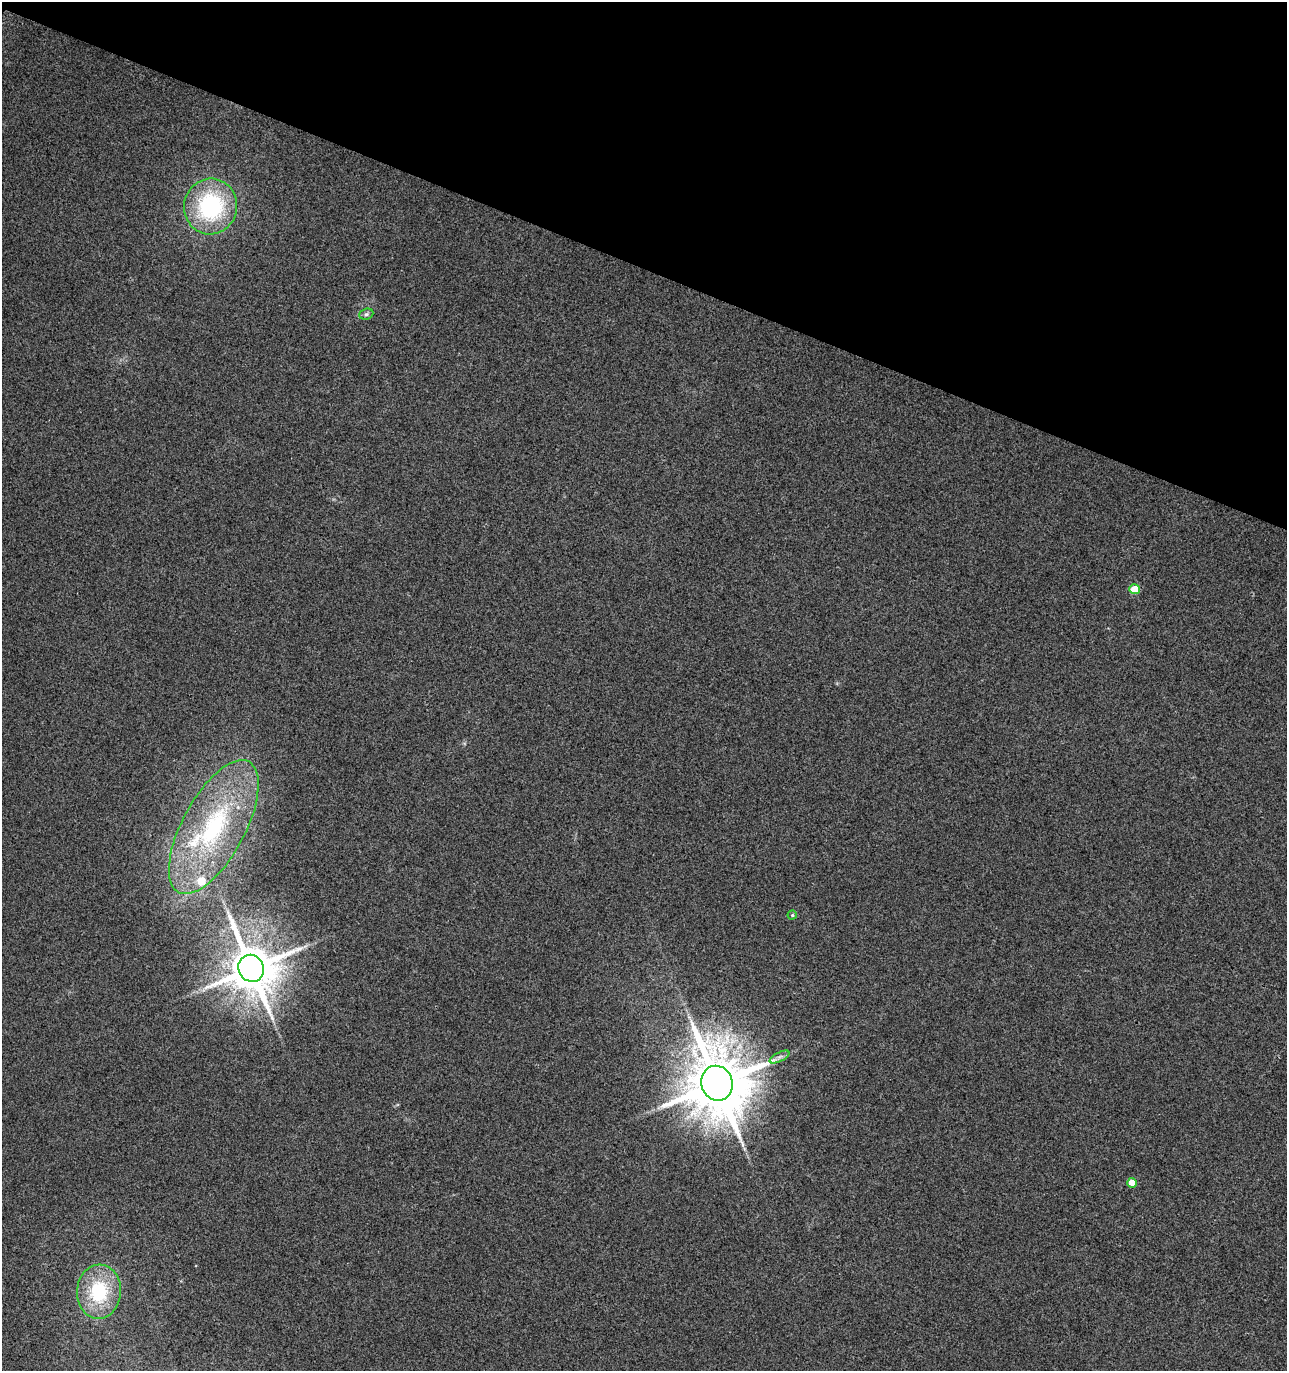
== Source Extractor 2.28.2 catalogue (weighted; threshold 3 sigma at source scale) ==
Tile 2 of 4 x 4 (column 2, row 1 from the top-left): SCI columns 1561-2845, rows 4108-5476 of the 5625 x 5484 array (HDU 1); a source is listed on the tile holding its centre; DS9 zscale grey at full resolution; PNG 1289 x 1373 px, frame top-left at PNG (2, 2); each listed source drawn as its Kron ellipse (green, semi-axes under 4 px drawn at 4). Shown black and unused: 20% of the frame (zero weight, under 3 of 4 exposures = <1% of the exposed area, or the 3 px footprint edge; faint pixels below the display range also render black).
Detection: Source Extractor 2.28.2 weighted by HDU 2 'WHT'; one run over the whole footprint, this tile lists its part. Background 0.0334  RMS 0.0091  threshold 0.0407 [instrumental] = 3 sigma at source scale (4.5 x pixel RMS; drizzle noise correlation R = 1.50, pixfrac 1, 0.0396/0.0396 arcsec/px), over >= 5 px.
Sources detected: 12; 2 inside a brighter listed object's ellipse — not listed separately; the other 10 listed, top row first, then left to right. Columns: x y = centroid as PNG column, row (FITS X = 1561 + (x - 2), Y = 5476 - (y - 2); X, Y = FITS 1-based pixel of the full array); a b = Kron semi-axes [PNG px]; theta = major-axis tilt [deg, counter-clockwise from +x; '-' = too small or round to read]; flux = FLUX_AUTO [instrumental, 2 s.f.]
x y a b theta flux
211 206 28 26 78 100
366 314 7 5 21 2
1134 589 5 5 - 21
214 827 74 31 62 140
792 915 4 4 - 1.1
251 968 14 12 -62 4700
779 1057 11 4 27 3
717 1083 17 15 -68 8100
1132 1183 5 4 - 15
99 1292 27 22 86 57